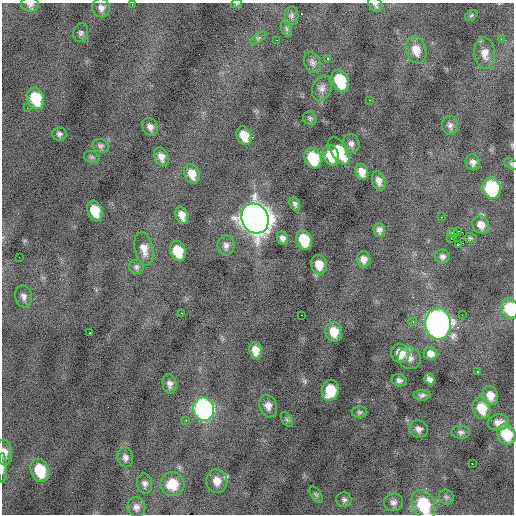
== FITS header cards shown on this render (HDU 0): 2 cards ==
NAXIS1  =                  512 / Axis length
NAXIS2  =                  512 / Axis length

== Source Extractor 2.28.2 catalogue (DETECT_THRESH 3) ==
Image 512 x 512 px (HDU 0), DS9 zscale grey, 1 PNG px = 1 image px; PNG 516 x 516 px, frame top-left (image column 1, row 512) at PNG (2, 3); each listed source drawn as its Kron ellipse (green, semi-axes under 4 px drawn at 4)
Background -0.443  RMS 0.98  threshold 2.95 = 3 sigma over >= 5 px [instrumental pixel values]
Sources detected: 105; all 105 listed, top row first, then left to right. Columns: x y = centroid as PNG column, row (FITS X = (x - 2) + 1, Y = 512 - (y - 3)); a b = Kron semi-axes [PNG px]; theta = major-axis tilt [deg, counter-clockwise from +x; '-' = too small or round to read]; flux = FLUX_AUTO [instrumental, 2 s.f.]
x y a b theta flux
30 4 9 7 -10 240
132 4 3 2 - 220
236 4 5 3 - 66
375 4 8 6 -50 170
101 8 9 8 - 330
471 15 7 4 33 93
292 16 9 7 89 190
286 29 8 5 -71 140
81 33 10 7 71 190
258 38 9 4 35 150
501 39 3 3 - 61
276 40 3 2 - 77
416 50 14 10 -73 800
485 53 16 10 -86 590
328 58 3 3 - 470
312 63 11 7 -67 260
340 81 11 8 -69 2700
322 88 13 9 67 380
36 98 11 8 -72 2200
369 100 3 2 - 400
27 108 2 2 - 36
310 118 7 6 - 150
450 125 9 8 - 260
150 127 9 7 -59 300
59 134 7 6 - 180
244 136 10 7 -67 980
351 143 9 8 - 270
100 146 8 6 -20 200
339 151 15 8 -59 1800
331 155 10 7 -70 1300
92 157 8 6 -19 140
161 157 10 7 -68 420
313 158 10 8 -66 2500
473 162 8 7 - 270
512 164 7 5 -28 110
362 172 8 6 -68 550
192 174 10 7 -68 710
379 181 10 6 -72 360
492 188 10 9 - 5100
295 204 7 5 -66 160
95 211 10 7 -69 1400
182 215 9 6 -72 490
441 217 2 2 - 160
255 218 15 13 -64 75000
481 225 9 8 - 500
379 230 7 5 -85 240
458 231 2 2 - 2400
453 233 6 4 -25 110
282 238 7 5 -64 260
451 238 2 2 - 500
470 238 6 5 - 100
304 240 10 8 -71 1900
226 245 10 8 89 310
458 245 3 2 - 10000
144 249 17 9 -78 580
178 251 10 7 -71 1500
19 257 3 2 - 75
442 257 7 7 - 220
364 259 8 6 -88 370
319 265 10 8 -75 770
136 267 7 7 - 170
24 297 11 8 -76 330
510 309 11 8 -80 2200
181 313 2 2 - 500
301 315 3 2 - 260
462 315 2 2 - 100
413 321 4 3 - 78
438 324 16 13 -86 30000
334 332 10 8 -77 950
90 333 2 2 - 670
255 350 8 6 -82 610
400 353 10 9 - 820
430 353 7 6 - 400
409 358 12 10 -37 430
477 372 3 2 - 200
430 379 5 5 - 250
399 380 7 6 - 190
170 384 10 7 -79 290
330 390 11 8 76 1800
422 395 8 5 0 180
490 395 9 7 -71 650
268 406 11 8 -71 450
481 408 11 8 -67 1100
203 409 12 10 -74 14000
360 412 8 6 -1 140
287 420 8 5 -58 130
186 421 3 2 - 380
498 423 11 8 11 430
419 429 9 8 - 300
461 432 9 6 -6 180
506 434 10 9 - 1800
4 453 13 7 -83 570
125 457 10 8 -80 290
472 464 3 2 - 63
3 468 15 3 90 200
40 470 12 9 -71 2300
217 481 11 10 - 610
145 484 10 7 -83 260
172 484 12 12 - 1500
316 495 9 5 -56 140
446 497 8 7 - 180
344 500 8 7 - 190
393 502 9 9 - 300
423 505 15 11 -67 3300
136 507 10 9 - 350
At the frame edge (FLAGS 8, measured only in part): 9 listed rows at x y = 30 4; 132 4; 236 4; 375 4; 512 164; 510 309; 4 453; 3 468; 423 505